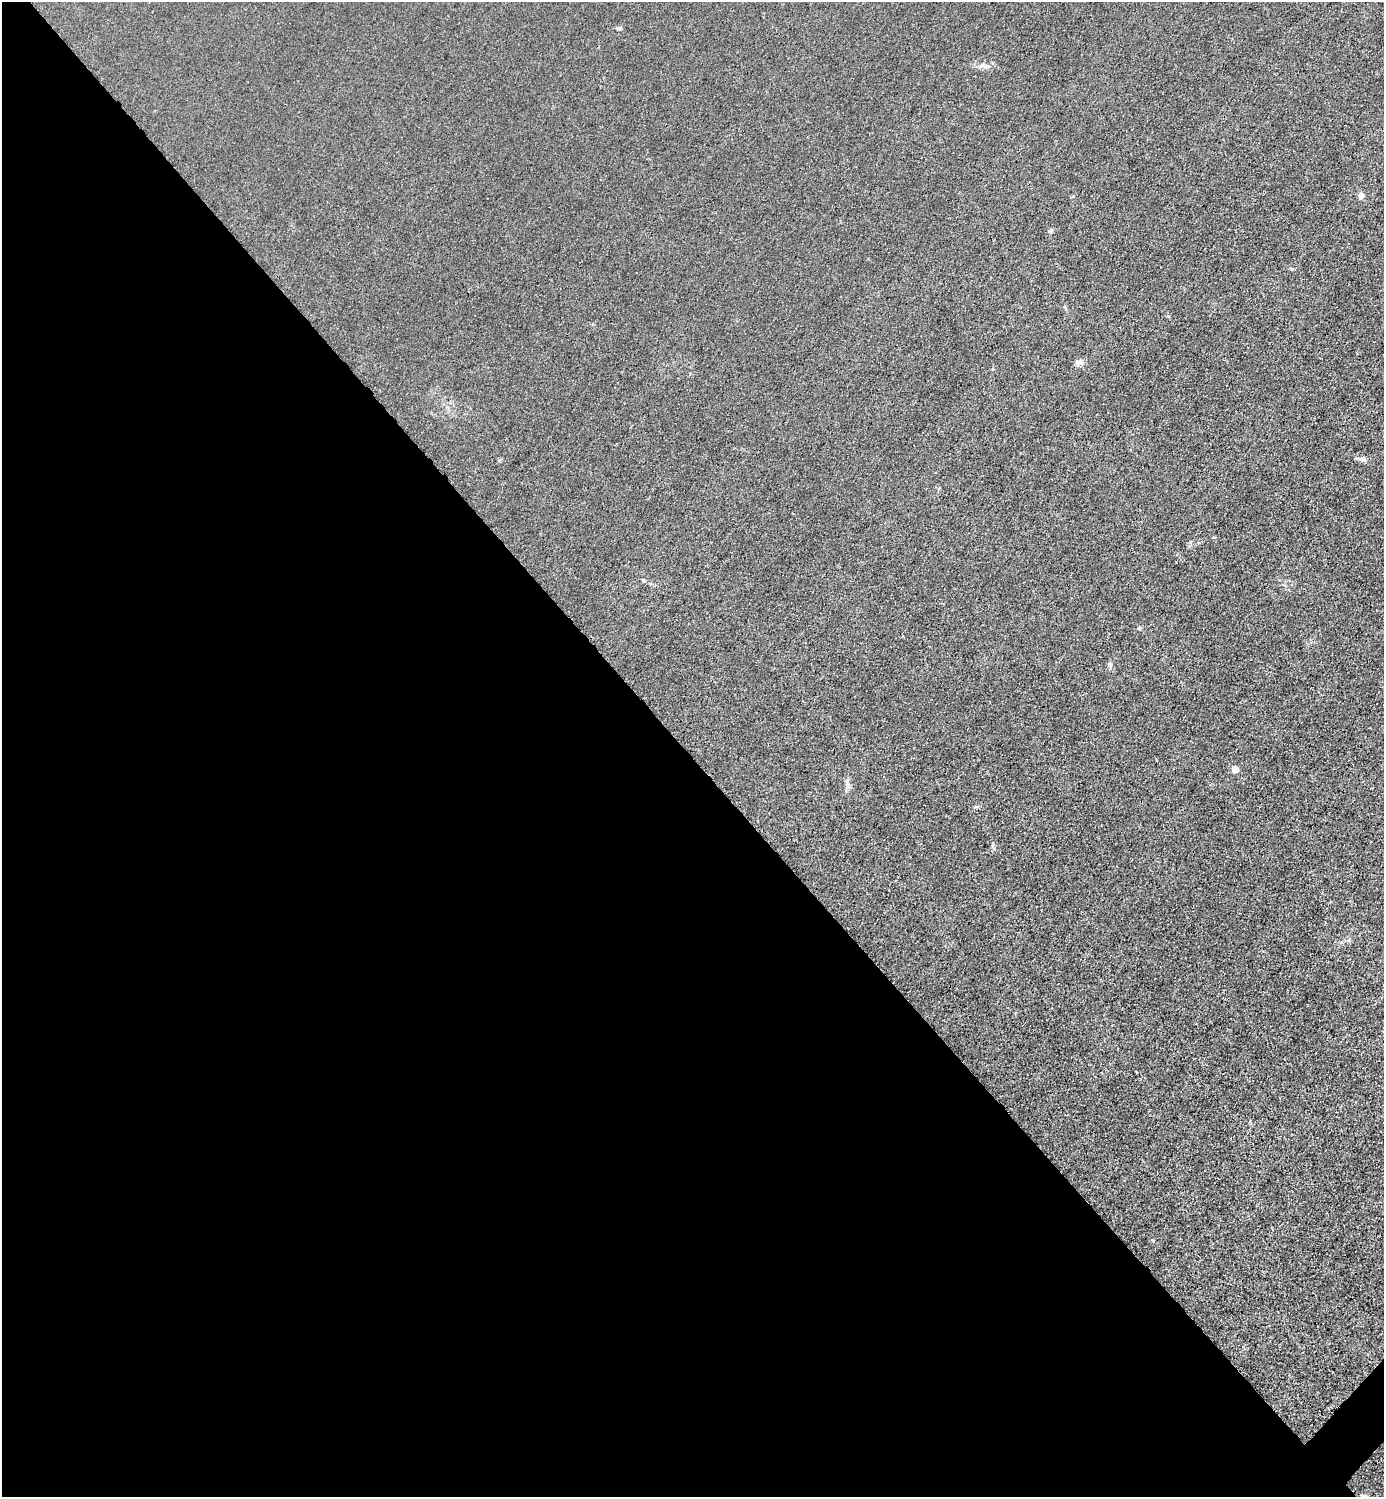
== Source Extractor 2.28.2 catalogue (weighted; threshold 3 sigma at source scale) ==
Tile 9 of 4 x 4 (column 1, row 3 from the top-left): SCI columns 301-1682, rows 1498-2992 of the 5985 x 5985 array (HDU 1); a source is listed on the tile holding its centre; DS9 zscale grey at full resolution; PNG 1386 x 1499 px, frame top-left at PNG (2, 2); no overlay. Shown black and unused: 50% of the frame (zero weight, under 3 of 4 exposures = <1% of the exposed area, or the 3 px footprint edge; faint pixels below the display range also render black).
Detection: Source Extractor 2.28.2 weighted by HDU 2 'WHT'; one run over the whole footprint, this tile lists its part. Background 0.0211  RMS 0.0061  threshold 0.0276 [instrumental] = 3 sigma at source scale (4.5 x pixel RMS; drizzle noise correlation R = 1.50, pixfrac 1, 0.05/0.05 arcsec/px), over >= 5 px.
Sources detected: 11; all 11 listed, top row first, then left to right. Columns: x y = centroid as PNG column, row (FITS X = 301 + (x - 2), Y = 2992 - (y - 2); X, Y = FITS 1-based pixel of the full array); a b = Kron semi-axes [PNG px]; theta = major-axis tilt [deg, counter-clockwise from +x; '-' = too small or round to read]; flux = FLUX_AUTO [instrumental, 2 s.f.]
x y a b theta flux
619 28 7 4 -9 0.95
984 66 12 4 4 2.3
1360 195 4 4 - 6.3
1079 362 10 7 -11 2.3
1362 459 7 6 - 1.7
1139 628 5 5 - 0.66
1110 665 7 6 - 1.4
1235 769 7 7 - 4
847 785 7 4 72 1.5
975 807 6 4 18 0.76
1152 1240 4 3 - 0.89
Unlisted compact peaks at least as high as the median listed source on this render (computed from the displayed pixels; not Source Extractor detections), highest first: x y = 1050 231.